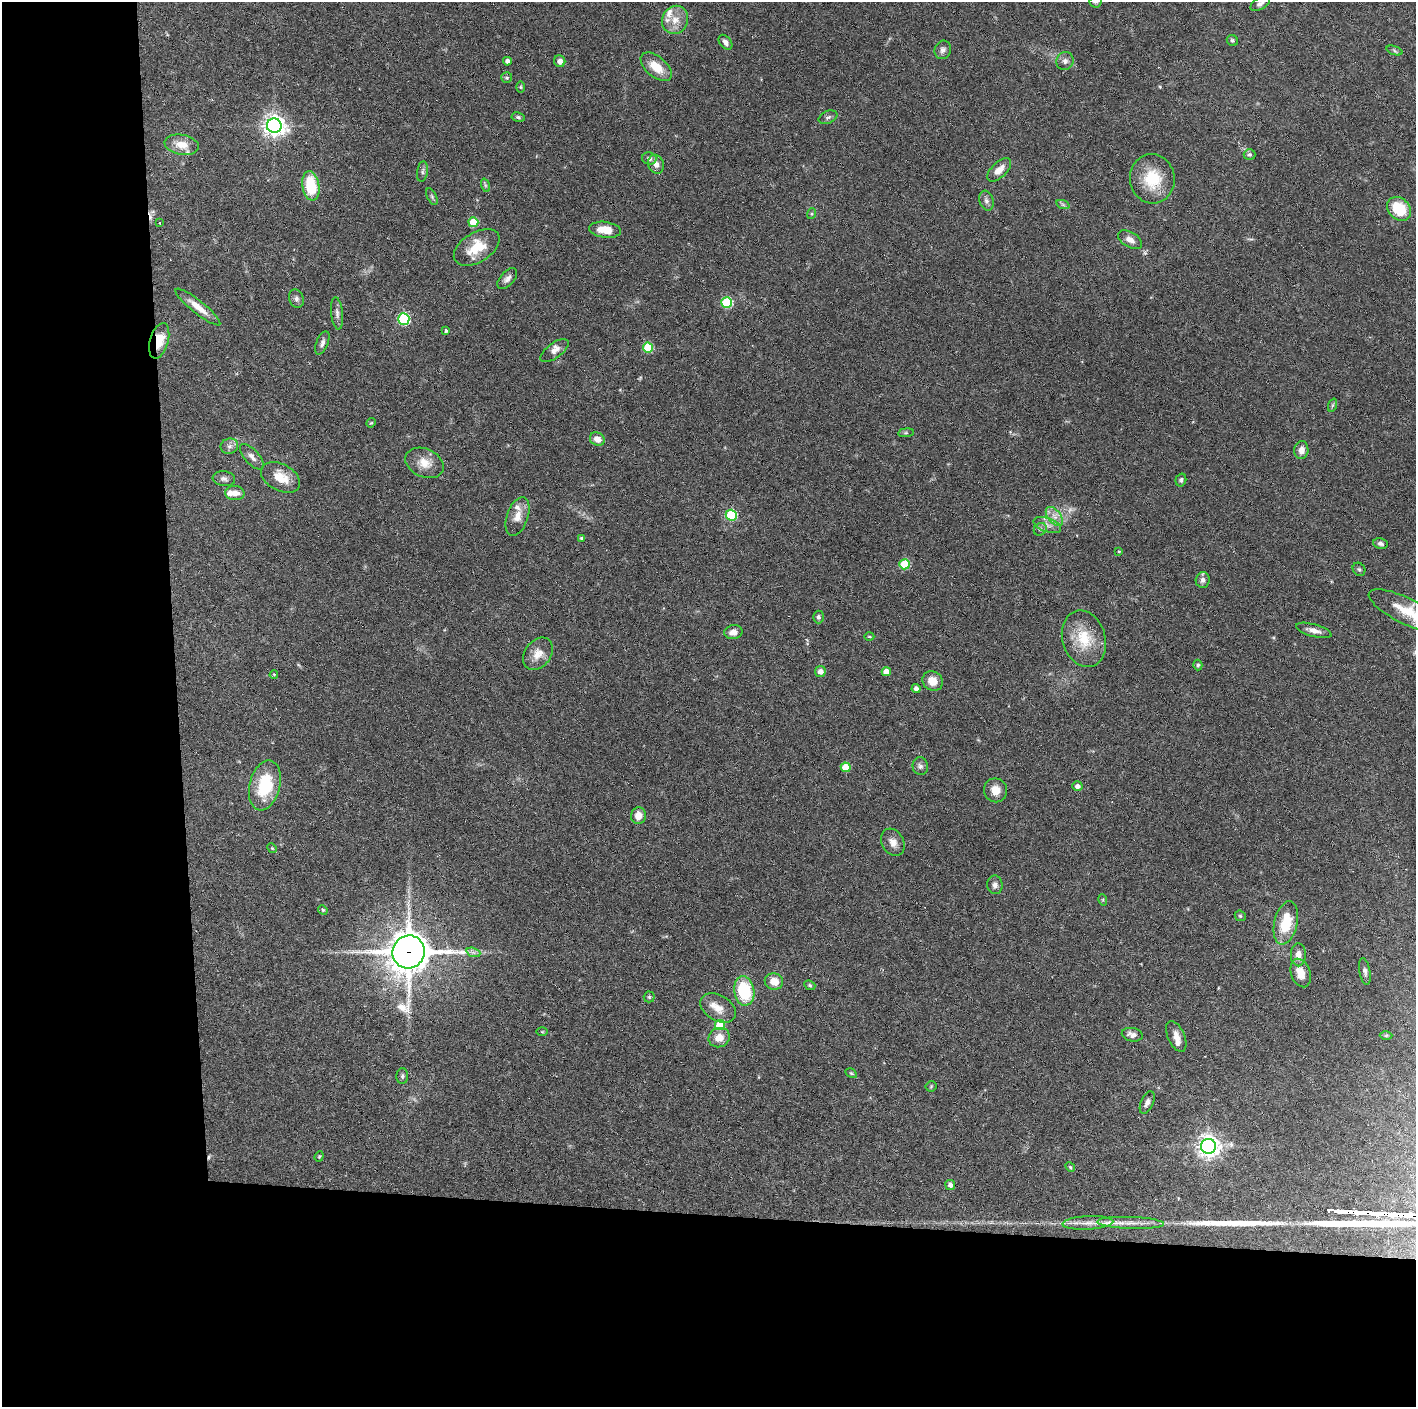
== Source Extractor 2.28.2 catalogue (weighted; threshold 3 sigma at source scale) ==
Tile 7 of 3 x 3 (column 1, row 3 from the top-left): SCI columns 1-1414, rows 1-1405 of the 4242 x 4218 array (HDU 1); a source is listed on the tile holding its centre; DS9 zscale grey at full resolution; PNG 1418 x 1409 px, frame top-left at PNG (2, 2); each listed source drawn as its Kron ellipse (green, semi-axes under 4 px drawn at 4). Shown black and unused: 24% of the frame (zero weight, under 3 of 6 exposures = <1% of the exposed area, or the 3 px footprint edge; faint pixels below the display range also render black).
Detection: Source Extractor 2.28.2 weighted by HDU 2 'WHT'; one run over the whole footprint, this tile lists its part. Background 0.0524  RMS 0.0025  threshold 0.0103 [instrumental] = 3 sigma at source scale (4.09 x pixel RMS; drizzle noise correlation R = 1.36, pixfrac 0.8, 0.05/0.05 arcsec/px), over >= 5 px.
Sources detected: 137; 1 too faint to see at this stretch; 4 cosmic-ray / hot-pixel residue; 2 long thin detections or spike segments (spike, bleed or trail) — neither listed nor drawn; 9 inside a brighter listed object's ellipse — not listed separately; the other 121 listed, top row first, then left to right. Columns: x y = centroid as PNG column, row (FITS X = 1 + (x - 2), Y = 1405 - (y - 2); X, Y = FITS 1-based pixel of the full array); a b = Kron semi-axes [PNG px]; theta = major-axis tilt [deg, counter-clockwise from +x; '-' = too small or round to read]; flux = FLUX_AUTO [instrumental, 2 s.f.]
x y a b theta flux
1096 2 6 6 - 0.48
1260 4 11 5 29 0.78
675 20 14 13 - 3
1232 40 6 5 - 0.38
725 42 8 5 -52 1.1
943 50 9 8 - 0.98
1394 51 8 4 -19 0.39
507 61 4 4 - 0.94
560 61 6 5 - 1.3
1065 61 9 8 - 0.95
656 67 18 10 -41 4.2
507 77 5 5 - 0.41
521 87 6 4 -90 0.28
518 117 7 4 -9 0.47
828 117 10 6 22 0.68
274 126 7 7 - 160
182 145 17 10 -10 3.2
1250 154 6 5 - 0.48
649 158 7 6 - 0.75
656 164 9 7 -71 1.3
999 170 15 7 44 2.3
422 171 10 5 82 0.66
1152 179 25 22 -82 8.5
485 185 7 4 -71 0.37
311 186 15 8 -81 8.7
432 197 9 4 -64 0.48
986 201 10 7 -73 0.84
1063 205 7 4 -20 0.37
1399 209 13 10 -42 7.6
811 214 5 3 - 0.29
160 222 3 3 - 0.28
473 222 5 5 - 8.7
605 230 16 8 -7 3.5
1130 240 13 7 -31 1.6
477 247 25 14 32 6.3
507 279 12 6 47 1.1
296 299 9 7 -72 0.8
727 302 5 5 - 18
198 307 28 6 -39 3
337 313 16 6 -84 1
404 319 6 5 - 28
446 331 3 3 - 0.42
159 341 18 9 74 4.7
322 343 12 6 67 0.9
648 348 5 5 - 12
554 351 16 7 36 1.5
1333 405 7 4 70 0.36
371 423 5 4 - 0.23
906 433 8 4 8 0.36
597 439 7 6 - 1.9
229 446 9 7 14 0.96
1301 450 9 7 84 1.6
252 457 16 7 -49 1.2
424 463 20 14 -25 3.2
280 477 21 13 -28 4.3
224 479 11 7 -7 0.89
1181 480 6 5 - 0.47
235 493 10 7 -4 1.7
731 515 5 5 - 17
517 516 20 10 71 2.5
1054 517 11 6 -52 1.5
1047 525 14 7 -19 1.5
1040 529 7 5 44 0.57
582 538 4 3 - 0.38
1381 543 7 5 -8 0.73
1119 551 4 2 - 0.18
904 564 5 5 - 11
1359 569 7 6 - 0.43
1203 580 8 7 - 0.86
1406 611 41 13 -26 6.6
818 617 6 5 - 0.56
1314 630 18 6 -15 1.7
733 632 9 7 11 1.6
869 636 5 3 - 0.23
1084 639 29 21 -73 8
538 654 18 13 53 2.7
1198 665 5 4 - 0.38
820 671 5 5 - 1.2
886 672 4 4 - 2.5
274 674 4 3 - 0.17
933 681 11 9 -35 2.7
916 688 4 4 - 0.83
920 766 9 7 -78 0.8
846 767 5 5 - 4.9
265 785 25 15 76 11
1077 786 5 4 - 1
995 790 12 11 - 2.6
638 816 8 7 - 2.3
893 842 14 10 -61 1.8
272 848 5 4 - 0.27
995 885 9 7 -83 0.96
1103 900 6 3 -72 0.27
323 910 5 4 - 0.34
1240 916 6 5 - 0.34
1286 923 22 11 77 6.9
409 952 16 16 - 680
473 952 7 4 -19 0.56
1298 955 11 7 -89 1.5
1365 971 13 5 -79 0.81
1301 973 14 9 -72 2.9
774 981 9 8 - 2.9
810 985 6 4 -23 0.33
744 991 15 10 -82 13
649 997 5 5 - 0.39
718 1008 19 12 -30 2.9
720 1025 5 5 - 8.6
542 1032 5 3 - 0.23
1132 1035 10 6 -11 1.1
1386 1035 6 4 1 0.3
1176 1036 16 8 -65 1.9
719 1038 11 9 23 2.5
851 1073 6 4 -30 0.28
402 1076 8 6 89 0.52
931 1086 5 5 - 0.3
1147 1103 12 6 67 1.1
1208 1146 7 7 - 170
319 1156 5 4 - 0.24
1070 1167 5 4 - 0.26
950 1185 5 5 - 0.97
1088 1223 25 7 3 2.5
1131 1223 33 6 -2 2.9
Overlapping masked pixels (flux is a lower limit): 2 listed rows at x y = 159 341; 409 952
Isophote crosses this tile's border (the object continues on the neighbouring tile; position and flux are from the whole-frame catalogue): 2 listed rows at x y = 1096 2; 1260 4